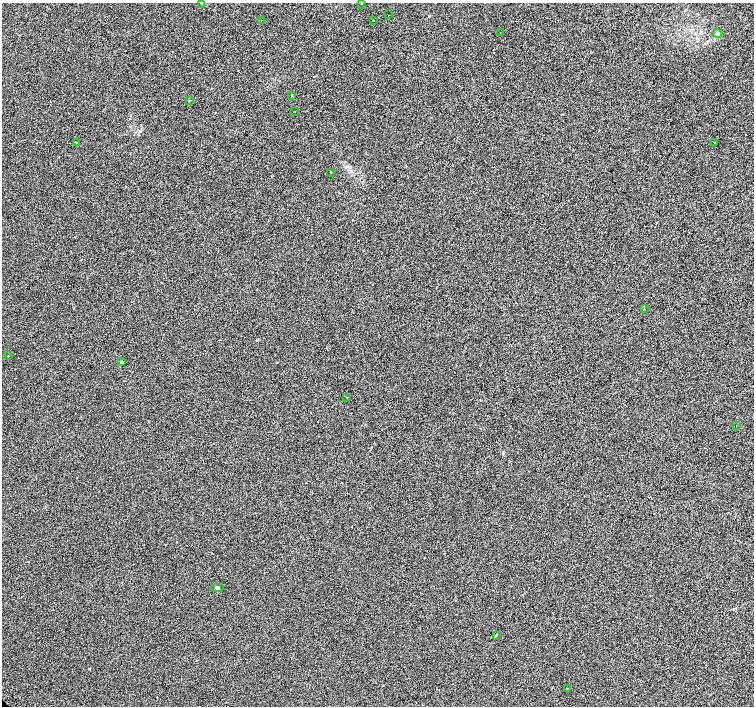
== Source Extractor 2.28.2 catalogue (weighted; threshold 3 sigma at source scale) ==
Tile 10 of 4 x 4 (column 2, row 3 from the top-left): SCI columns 1505-3007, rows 1582-2989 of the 6070 x 6041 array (HDU 1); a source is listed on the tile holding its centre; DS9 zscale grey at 2 x 2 block average (1 PNG px = mean of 2 x 2 image px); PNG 756 x 708 px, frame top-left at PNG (2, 3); each listed source drawn as its Kron ellipse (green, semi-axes under 4 px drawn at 4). Shown black and unused: <1% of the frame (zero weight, under 2 of 3 exposures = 3% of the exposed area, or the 3 px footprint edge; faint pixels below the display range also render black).
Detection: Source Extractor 2.28.2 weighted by HDU 2 'WHT'; one run over the whole footprint, this tile lists its part. Background 0.0238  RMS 0.013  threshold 0.0577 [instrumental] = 3 sigma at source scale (4.5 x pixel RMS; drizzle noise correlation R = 1.50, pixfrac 1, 0.0396/0.0396 arcsec/px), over >= 5 px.
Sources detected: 30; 9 cosmic-ray / hot-pixel residue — neither listed nor drawn; the other 21 listed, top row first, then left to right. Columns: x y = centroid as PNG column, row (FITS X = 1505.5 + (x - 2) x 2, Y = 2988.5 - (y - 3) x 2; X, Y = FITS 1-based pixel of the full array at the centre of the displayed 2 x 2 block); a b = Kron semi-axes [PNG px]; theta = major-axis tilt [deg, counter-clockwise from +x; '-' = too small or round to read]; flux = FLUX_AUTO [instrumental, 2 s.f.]
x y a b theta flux
202 3 2 2 - 1.3
361 3 2 2 - 3.2
389 15 2 2 - 1.6
261 21 2 2 - 3.7
373 21 2 2 - 3.1
500 32 2 2 - 0.95
717 33 5 4 - 5.9
292 95 3 2 - 35
189 100 2 2 - 3.3
294 111 2 2 - 1.9
76 142 2 2 - 8.3
715 142 2 2 - 18
330 172 2 2 - 1.6
644 309 2 2 - 4.7
8 356 2 2 - 9.2
121 362 3 2 - 1.8
347 397 2 2 - 2.6
736 425 2 2 - 5.2
217 588 6 2 -5 3.8
496 635 3 2 - 25
567 689 2 2 - 6.6
Isophote crosses this tile's border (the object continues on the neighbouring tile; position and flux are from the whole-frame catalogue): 1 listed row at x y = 361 3
Diffuse or blended objects may show on this block-average render without a row.